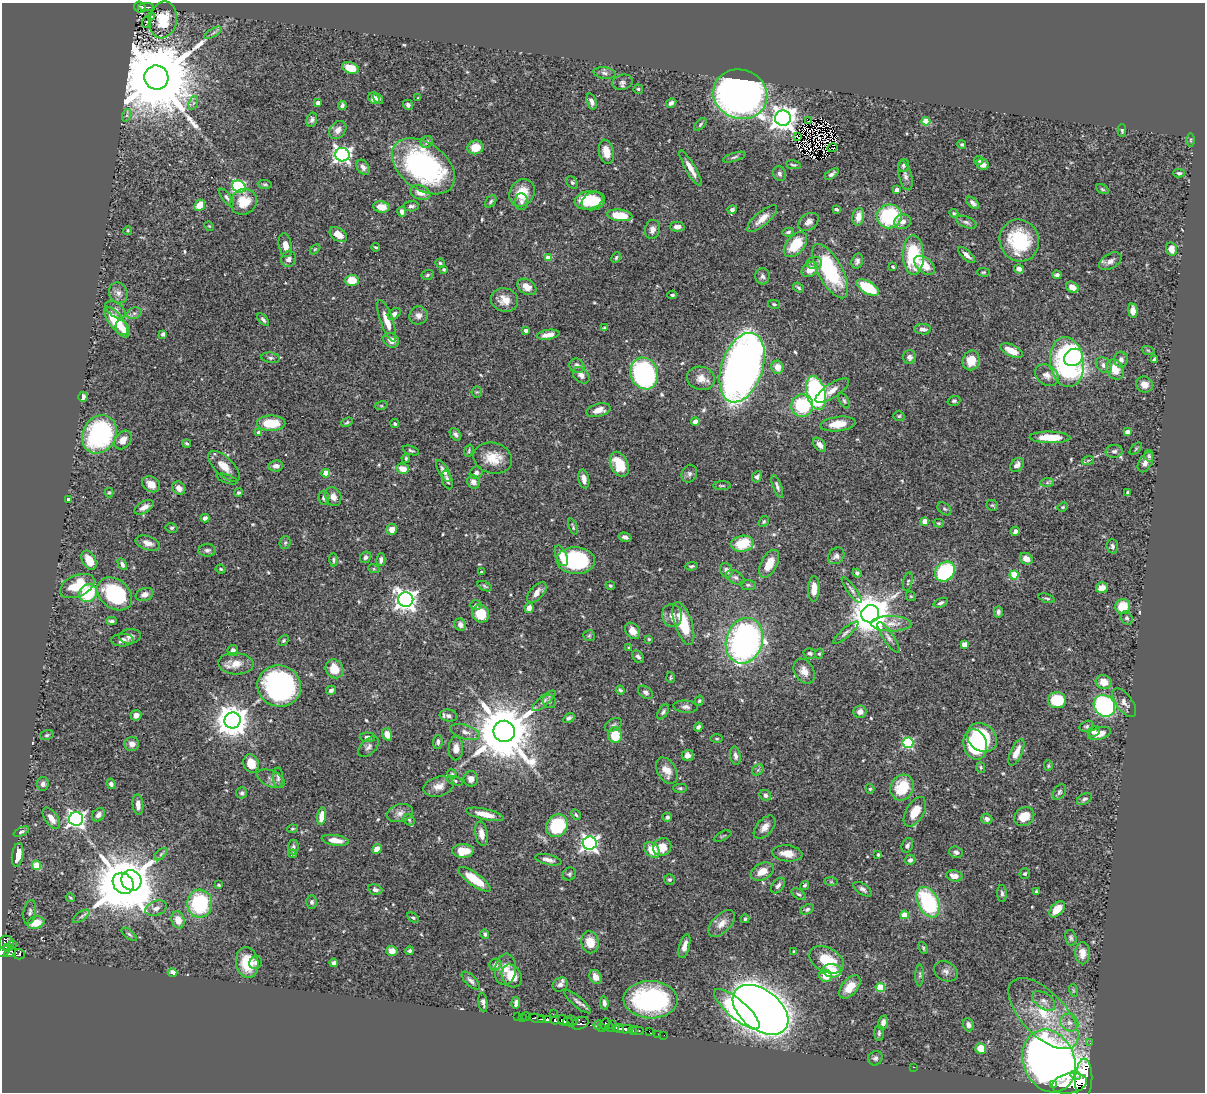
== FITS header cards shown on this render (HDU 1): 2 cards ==
NAXIS1  =                 1203
NAXIS2  =                 1090

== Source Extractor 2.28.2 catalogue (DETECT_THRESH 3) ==
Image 1203 x 1090 px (HDU 1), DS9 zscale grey, 1 PNG px = 1 image px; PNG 1207 x 1094 px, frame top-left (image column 1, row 1090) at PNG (2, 3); each listed source drawn as its Kron ellipse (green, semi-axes under 4 px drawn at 4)
Background 0.72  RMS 0.026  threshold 0.0779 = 3 sigma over >= 5 px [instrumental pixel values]
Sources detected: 557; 4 with non-positive FLUX_AUTO (blend fragments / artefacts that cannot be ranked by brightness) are neither listed nor drawn; of the other 553, the 500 brightest by FLUX_AUTO listed and drawn (53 fainter detections omitted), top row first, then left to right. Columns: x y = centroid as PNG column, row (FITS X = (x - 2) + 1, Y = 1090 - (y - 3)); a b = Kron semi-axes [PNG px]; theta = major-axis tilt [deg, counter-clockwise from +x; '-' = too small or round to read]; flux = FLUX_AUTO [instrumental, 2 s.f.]
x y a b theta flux
140 7 6 5 - 97
146 7 8 2 0 64
152 16 3 3 - 3
163 20 18 13 79 54
146 22 6 2 80 2.3
213 33 10 4 30 4.7
350 68 9 5 -17 28
604 73 11 6 -8 6.4
156 78 12 12 - 35000
622 82 10 7 14 6.4
638 89 5 4 - 2.5
740 94 27 24 -21 1300
374 98 6 5 - 8.6
378 98 6 4 -43 4.6
418 98 3 3 - 2.1
592 102 8 4 -71 9.1
193 103 7 4 71 3.5
318 103 4 3 - 11
671 103 5 4 - 6.1
342 105 4 3 - 3.8
408 105 5 5 - 4.2
127 115 6 4 71 3.3
783 118 8 7 - 1700
312 120 7 5 73 5.2
809 121 2 2 - 55
926 121 4 4 - 48
700 124 7 4 47 3
338 130 10 7 50 11
1122 131 6 4 -88 3.1
797 137 3 2 - 3.7
1191 140 6 4 -90 3
427 142 6 5 - 5.8
962 145 4 4 - 2.7
475 147 8 7 - 27
832 148 5 2 - 2.3
606 152 12 7 -78 21
342 155 7 6 - 570
734 157 12 4 16 4.4
979 160 4 4 - 3.8
983 164 6 5 - 6.6
793 165 7 3 -10 2.6
903 165 7 5 73 4.1
423 166 35 23 -36 360
363 167 8 6 -57 7.2
691 168 20 5 -60 17
1179 173 6 4 -3 3.4
779 174 7 6 - 5.3
832 174 8 4 34 5
905 176 15 6 -76 7.7
572 183 7 5 -49 3.1
265 184 7 4 -4 2.9
239 187 7 6 - 220
1102 189 7 4 -27 2.4
897 190 4 3 - 11
420 193 10 7 -17 17
522 193 14 12 55 37
227 197 10 4 -51 4.2
589 200 14 9 12 55
491 201 7 4 52 3.5
593 201 12 8 20 37
244 202 14 12 35 39
521 202 8 7 - 6.1
973 203 8 4 -42 5.6
200 205 6 5 - 26
411 206 7 5 5 5.4
381 207 8 5 -8 24
836 209 4 3 - 4
732 210 5 4 - 6.3
402 212 5 4 - 7.2
954 213 4 3 - 2.1
620 215 13 5 -7 40
889 216 12 12 - 140
858 217 9 5 79 17
762 219 19 7 41 18
808 222 11 8 34 8.6
903 222 8 7 - 11
966 222 11 5 -21 5.4
209 226 5 4 - 1.9
677 227 7 5 1 10
652 229 10 7 77 8.7
128 230 4 4 - 2.1
788 232 6 4 14 3.5
338 234 9 6 -34 19
1019 241 21 19 -69 110
285 245 12 6 -79 14
795 245 15 8 49 56
376 247 4 2 - 2.4
315 249 6 3 44 2
1171 249 7 5 -77 16
913 255 20 10 -89 98
967 255 11 4 -43 8.5
616 257 5 3 - 2.5
548 258 4 4 - 30
289 259 8 7 - 7.5
857 261 8 5 75 5.9
1110 261 12 7 31 9.1
440 263 5 4 - 3
814 263 8 6 6 5.2
925 265 12 7 -39 27
893 267 3 3 - 2.5
444 269 3 3 - 2.2
1019 269 5 4 - 8.4
810 270 9 7 36 21
830 271 30 12 -61 150
983 272 6 4 -1 2.5
427 275 6 4 19 2.8
1057 275 4 4 - 5.1
762 276 8 7 - 5.8
352 280 7 6 - 29
527 287 10 7 -30 15
1072 287 7 5 -33 13
798 288 6 3 -37 3
868 288 13 6 -30 91
118 293 11 9 -61 9.6
672 295 5 3 - 2.6
505 300 14 11 -18 21
774 304 6 3 -14 2.3
116 310 11 7 -36 8.8
1133 310 7 4 -79 13
134 313 7 5 20 4.7
394 314 7 5 38 7.7
418 315 9 9 - 9
263 320 7 3 -49 4
116 321 17 7 -52 73
387 321 22 6 -71 24
604 328 4 3 - 2
123 329 9 6 -58 13
923 329 8 5 -3 6.9
525 330 3 3 - 8.5
163 334 4 4 - 7.7
548 335 11 5 9 15
391 340 8 7 - 14
1148 350 7 4 -19 2.7
1012 351 12 5 -25 23
909 357 7 6 - 6.4
1073 357 10 8 31 140
271 358 9 5 -8 4.3
1154 359 3 3 - 2.2
971 360 10 8 69 28
1121 360 8 7 - 7.7
1067 362 25 17 -82 390
1104 365 9 7 -44 9.7
577 366 8 7 - 8.8
777 367 6 6 - 17
742 368 36 20 71 1900
1115 370 10 8 -57 27
644 373 16 13 -71 360
581 375 9 7 -47 8.3
1047 375 12 9 -35 15
701 378 14 11 -12 18
1144 385 9 8 - 14
832 391 19 7 33 16
477 392 5 5 - 2.7
816 393 17 9 -76 370
83 397 5 4 - 8.6
844 401 8 4 -58 3.5
954 401 6 5 - 3.5
802 405 11 11 - 110
381 406 6 4 17 2.5
599 410 12 6 14 14
899 416 5 4 - 2.5
347 422 6 4 23 2.9
695 422 4 4 - 15
271 423 14 7 0 48
395 424 4 4 - 2.8
838 424 17 7 7 32
1127 432 4 4 - 13
259 433 4 4 - 11
99 434 20 16 60 240
455 434 7 5 -52 5.8
1050 437 20 5 -1 40
123 440 10 7 50 15
187 444 4 3 - 3.1
820 445 8 5 -51 11
1136 449 8 3 46 1.9
411 450 8 4 -18 3.2
469 451 6 4 72 2.5
1114 451 8 6 6 5.4
1149 456 6 4 -80 2.3
406 458 4 3 - 2.1
493 458 19 15 -14 34
1088 460 6 4 20 2.7
1145 462 10 6 60 8.3
619 464 13 8 -65 51
1017 465 8 6 46 8.2
224 466 20 9 -44 24
276 466 7 5 8 6.6
403 469 6 5 - 20
444 471 12 5 -61 9.3
326 473 4 4 - 44
476 473 7 6 - 5.8
689 474 9 7 67 5.6
757 477 6 4 62 4.9
227 479 11 3 -19 2.9
584 479 9 5 -78 11
447 480 9 5 -72 6.5
473 482 7 6 - 11
1047 483 7 4 1 3.7
151 484 9 7 -29 17
722 486 9 3 0 2.5
777 486 12 4 -70 4.9
179 488 7 6 - 8.9
109 492 5 4 - 2
1128 492 3 3 - 3.1
239 493 4 4 - 3.3
333 497 10 8 -69 11
324 498 7 5 -79 5
68 499 4 3 - 2
992 505 6 5 - 2.5
144 507 11 5 31 11
1063 507 5 4 - 2.2
944 509 8 5 -39 3.6
205 518 4 4 - 5.2
764 521 5 4 - 2.4
925 521 4 4 - 21
939 523 5 4 - 2
573 527 8 3 -69 2.6
172 528 6 4 -12 2.7
392 529 5 5 - 14
1015 531 4 4 - 8.6
625 537 6 4 -15 6.5
148 543 13 7 -19 12
285 543 6 5 - 3.2
742 544 11 8 10 52
1112 546 7 5 -85 4.8
207 550 9 6 3 5.1
561 556 11 5 -67 18
836 556 9 7 46 7.2
366 557 6 5 - 5.5
1026 559 6 5 - 15
89 560 10 6 -62 29
333 560 6 4 -89 3
381 560 6 4 88 5.9
576 560 19 13 -3 170
122 564 6 4 -61 5.2
769 564 15 8 62 31
691 566 6 4 6 3.3
221 569 5 3 - 2.3
374 569 6 3 -18 2.2
726 570 7 6 - 7.4
481 571 3 3 - 2
945 572 11 9 42 170
857 573 4 4 - 4.6
1014 575 4 4 - 65
735 577 10 6 -30 5.8
908 582 9 4 78 3.1
748 585 8 5 -8 3.3
77 586 18 10 24 53
485 586 8 4 -26 3
610 586 5 4 - 2.3
1102 588 6 5 - 16
814 589 13 5 89 20
852 590 16 4 -55 6.1
537 592 12 6 46 12
88 593 10 8 45 90
115 594 19 14 -40 160
145 595 9 6 19 9.2
911 596 5 4 - 2.1
1047 598 8 4 -18 3.5
406 600 7 7 - 1200
941 603 7 4 22 4.3
476 605 6 5 - 4.6
1123 606 7 7 - 38
529 608 5 4 - 8.6
998 612 6 4 88 4.5
481 614 9 8 - 44
870 614 9 8 - 5200
672 615 11 10 - 13
1127 618 7 5 -59 4.1
111 621 5 3 - 4.6
683 623 22 8 -71 62
891 624 20 7 -1 19
460 625 6 5 - 8.6
632 631 9 6 -50 13
846 633 16 4 41 6.4
130 636 11 7 4 7.4
589 636 6 5 - 2.8
888 637 18 5 -56 9.1
649 639 4 4 - 2
122 640 11 6 1 11
283 640 6 4 46 2.6
744 641 23 18 72 570
964 644 4 4 - 24
629 648 4 3 - 2
233 650 5 5 - 7.4
810 653 6 5 - 3.9
819 654 5 4 - 2.7
638 657 7 5 -51 5.5
236 664 18 10 -3 21
335 669 10 8 -57 28
804 671 13 9 -60 16
671 678 5 3 - 2.2
1104 682 8 7 - 19
279 686 22 20 -18 380
331 690 5 4 - 5.1
620 690 4 3 - 3.2
646 692 8 5 -36 4.7
1057 700 9 8 - 63
544 701 15 5 40 6.6
549 701 7 6 - 4
699 701 5 4 - 2.5
1124 703 17 8 -53 10
1104 706 11 10 - 300
686 707 12 6 -5 7
663 712 8 4 59 4.2
860 712 6 6 - 10
136 715 5 5 - 9.2
449 716 9 6 -9 7.4
569 718 6 4 33 4.9
232 720 8 8 - 3200
613 725 9 6 29 4.4
1086 726 7 5 15 3.4
698 727 4 3 - 4.6
504 731 11 10 - 15000
465 732 15 7 -16 11
1094 732 6 5 - 6.5
1099 733 11 6 16 19
387 734 6 5 - 14
47 735 7 5 16 2.9
615 735 8 6 -82 45
367 737 8 5 -2 8.6
982 738 16 13 -40 140
717 739 6 3 0 1.9
438 742 7 5 87 4.4
908 743 5 5 - 170
132 744 7 7 - 9.1
975 744 15 11 -76 120
369 747 13 7 43 7
456 748 12 7 88 13
1016 752 14 6 65 21
687 755 6 5 - 10
735 756 9 5 -80 6.4
251 763 9 7 -69 28
1048 766 5 4 - 2.2
981 767 5 4 - 2.5
758 770 6 5 - 3.2
667 771 14 9 -59 19
452 774 5 4 - 2.2
278 777 10 5 90 4.3
271 779 14 8 -24 8.5
471 779 7 7 - 8.1
455 781 8 4 -18 3.5
43 784 7 6 - 7.7
111 784 5 4 - 6.6
439 786 15 9 15 17
902 787 13 11 63 54
680 788 7 4 -2 2.9
870 789 5 4 - 2.7
1059 792 9 5 53 4.1
242 793 5 5 - 3.7
765 795 6 5 - 5.7
1084 799 8 5 30 4.1
138 805 10 5 -85 12
915 812 16 8 59 30
400 813 13 8 15 11
485 814 19 5 -12 20
98 815 7 5 48 8.2
576 815 6 3 -61 2.8
322 816 9 4 81 21
667 817 4 4 - 4.7
1024 817 11 8 35 31
51 818 12 6 -55 17
76 819 7 7 - 700
987 819 6 5 - 7.8
409 820 6 5 - 3
557 826 12 10 50 100
765 827 14 8 48 13
292 829 5 3 - 2
21 832 8 4 24 4.1
482 834 12 6 -80 14
723 836 9 2 26 1.9
335 840 14 5 -8 20
590 843 7 6 - 630
907 846 7 5 66 4.6
293 847 7 5 85 4.2
662 847 9 8 - 29
377 849 5 4 - 17
652 850 9 6 -47 32
463 851 10 7 0 33
956 852 7 5 -20 6.2
787 853 15 8 -6 21
161 854 7 4 46 3.8
293 854 4 3 - 2.2
18 855 12 5 81 24
878 855 3 3 - 3.6
548 860 13 5 -13 9.2
910 860 6 5 - 5
36 865 4 4 - 58
762 872 12 8 28 22
569 874 7 6 - 3.5
1025 874 5 5 - 3
954 876 8 5 -11 12
474 879 19 6 -35 46
669 879 5 5 - 3.4
131 880 10 10 - 2500
831 882 7 4 -1 2.6
123 883 11 9 -49 14000
219 885 3 3 - 2.5
778 885 9 5 53 6
805 885 5 4 - 2.8
863 889 11 5 -34 5.5
375 890 7 5 -16 5.8
1036 891 3 3 - 2.6
1002 893 8 4 -89 4.4
799 894 8 4 -35 3.7
70 898 5 3 - 2.3
312 902 6 5 - 4.2
928 902 16 10 -63 160
200 904 14 12 -86 140
156 908 11 7 21 9.8
807 909 7 4 24 3.7
1057 909 9 5 48 28
30 912 12 6 81 5.8
904 915 4 4 - 42
81 916 10 4 34 4.7
413 918 6 4 -36 3.3
745 919 4 3 - 2.7
178 920 8 6 -74 20
36 923 9 6 15 28
722 923 17 9 46 16
129 934 9 4 -39 3.8
485 934 5 3 - 3.6
1071 938 8 5 -78 4
590 942 11 8 -80 27
7 943 8 7 - 290
13 945 3 2 - 29
684 946 12 5 74 12
7 947 4 2 - 120
923 948 6 3 -66 2.5
4 951 7 4 37 350
392 951 6 5 - 12
410 951 4 4 - 3
794 951 3 3 - 2.1
10 952 6 4 34 200
1082 953 11 7 -89 17
19 954 5 5 - 160
827 960 18 12 -27 48
247 963 16 11 -81 52
256 963 7 6 - 4.5
334 963 4 4 - 5.5
495 965 6 5 - 8.9
505 969 16 10 83 21
832 971 9 6 -10 44
946 971 12 9 -29 9.3
173 973 5 4 - 13
920 975 11 4 89 3.9
512 976 12 9 -62 37
826 976 6 6 - 20
595 977 7 6 - 14
471 981 11 5 -45 5.4
560 985 8 6 33 8.3
850 987 14 7 50 26
880 987 4 4 - 67
1073 990 6 4 -72 2.2
651 1000 27 18 -3 260
1044 1001 13 7 -35 11
483 1002 10 4 -82 5.2
578 1002 17 5 -39 6.9
516 1003 6 4 85 6.6
604 1003 7 4 -82 6.3
737 1009 29 9 -41 190
760 1010 31 20 -38 3300
553 1014 2 2 - 4.9
1043 1014 45 22 -46 100
518 1016 2 2 - 7.7
522 1017 2 2 - 9.9
526 1017 4 3 - 51
537 1018 8 3 -17 160
542 1019 3 3 - 62
547 1019 4 3 - 220
555 1020 4 3 - 140
563 1020 6 4 -56 520
572 1020 6 2 -46 84
568 1022 6 3 -26 210
883 1022 7 5 77 8.3
580 1023 9 6 21 270
1069 1023 9 8 - 11
605 1024 6 3 83 110
613 1024 3 3 - 9.3
598 1025 5 3 - 120
968 1025 6 5 - 7.1
601 1027 3 2 - 28
610 1028 5 3 - 86
618 1028 5 3 - 320
626 1029 8 4 3 430
633 1030 4 3 - 73
637 1031 7 3 -8 160
649 1031 2 2 - 6.9
879 1033 8 4 -85 3.4
658 1034 2 2 - 5.2
664 1035 2 2 - 7.3
1090 1043 3 3 - 3.6
981 1049 5 5 - 32
875 1058 7 7 - 4.7
1049 1061 32 25 -69 2200
913 1067 3 2 - 5.5
1076 1075 5 3 - 230
1084 1080 21 8 88 3100
1070 1083 18 10 10 3500
1053 1085 3 2 - 120
At the frame edge (FLAGS 8, measured only in part): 1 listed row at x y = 4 951
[53 fainter detections neither listed nor drawn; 4 non-positive-flux detections neither listed nor drawn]